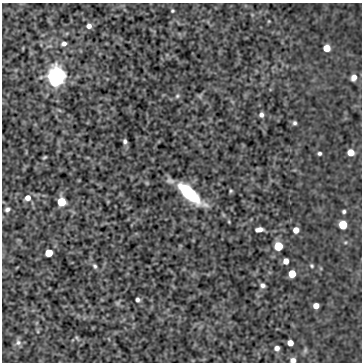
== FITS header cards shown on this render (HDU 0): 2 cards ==
NAXIS1  =                  360
NAXIS2  =                  360

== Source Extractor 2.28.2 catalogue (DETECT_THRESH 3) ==
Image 360 x 360 px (HDU 0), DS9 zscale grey, 1 PNG px = 1 image px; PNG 364 x 364 px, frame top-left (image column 1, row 360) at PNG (2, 3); no overlay
Background -0.476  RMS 0.74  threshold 2.23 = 3 sigma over >= 5 px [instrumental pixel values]
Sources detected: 41; all 41 listed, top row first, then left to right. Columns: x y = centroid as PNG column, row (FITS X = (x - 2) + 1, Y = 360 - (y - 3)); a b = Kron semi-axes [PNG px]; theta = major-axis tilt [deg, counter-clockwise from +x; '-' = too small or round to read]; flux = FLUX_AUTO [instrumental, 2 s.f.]
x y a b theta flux
172 11 3 3 - 62
269 21 5 3 - 43
89 26 6 6 - 250
64 44 6 5 - 170
327 48 5 5 - 700
56 76 7 6 - 40000
354 77 7 6 - 310
177 96 5 5 - 81
200 96 7 4 -72 68
261 115 5 5 - 160
295 123 5 5 - 98
125 141 6 4 -72 120
351 152 5 5 - 630
319 153 4 3 - 95
45 157 4 2 - 57
147 183 6 4 -71 55
231 191 5 4 - 60
189 193 25 9 -42 3400
28 198 7 6 - 350
61 202 6 5 - 2000
7 209 7 5 38 140
344 211 4 4 - 92
229 222 5 3 - 47
343 225 6 5 - 1700
259 229 7 4 7 270
296 230 5 5 - 370
278 246 6 5 - 1900
49 253 5 5 - 1000
286 261 5 5 - 330
95 266 7 5 -61 100
312 266 5 5 - 70
292 274 5 5 - 1200
262 285 6 5 - 150
138 300 4 4 - 120
118 303 7 4 90 83
316 306 5 5 - 380
77 338 6 4 -71 70
18 342 9 8 - 190
290 343 5 5 - 410
277 348 5 4 - 200
293 360 5 5 - 220
At the frame edge (FLAGS 8, measured only in part): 1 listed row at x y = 293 360